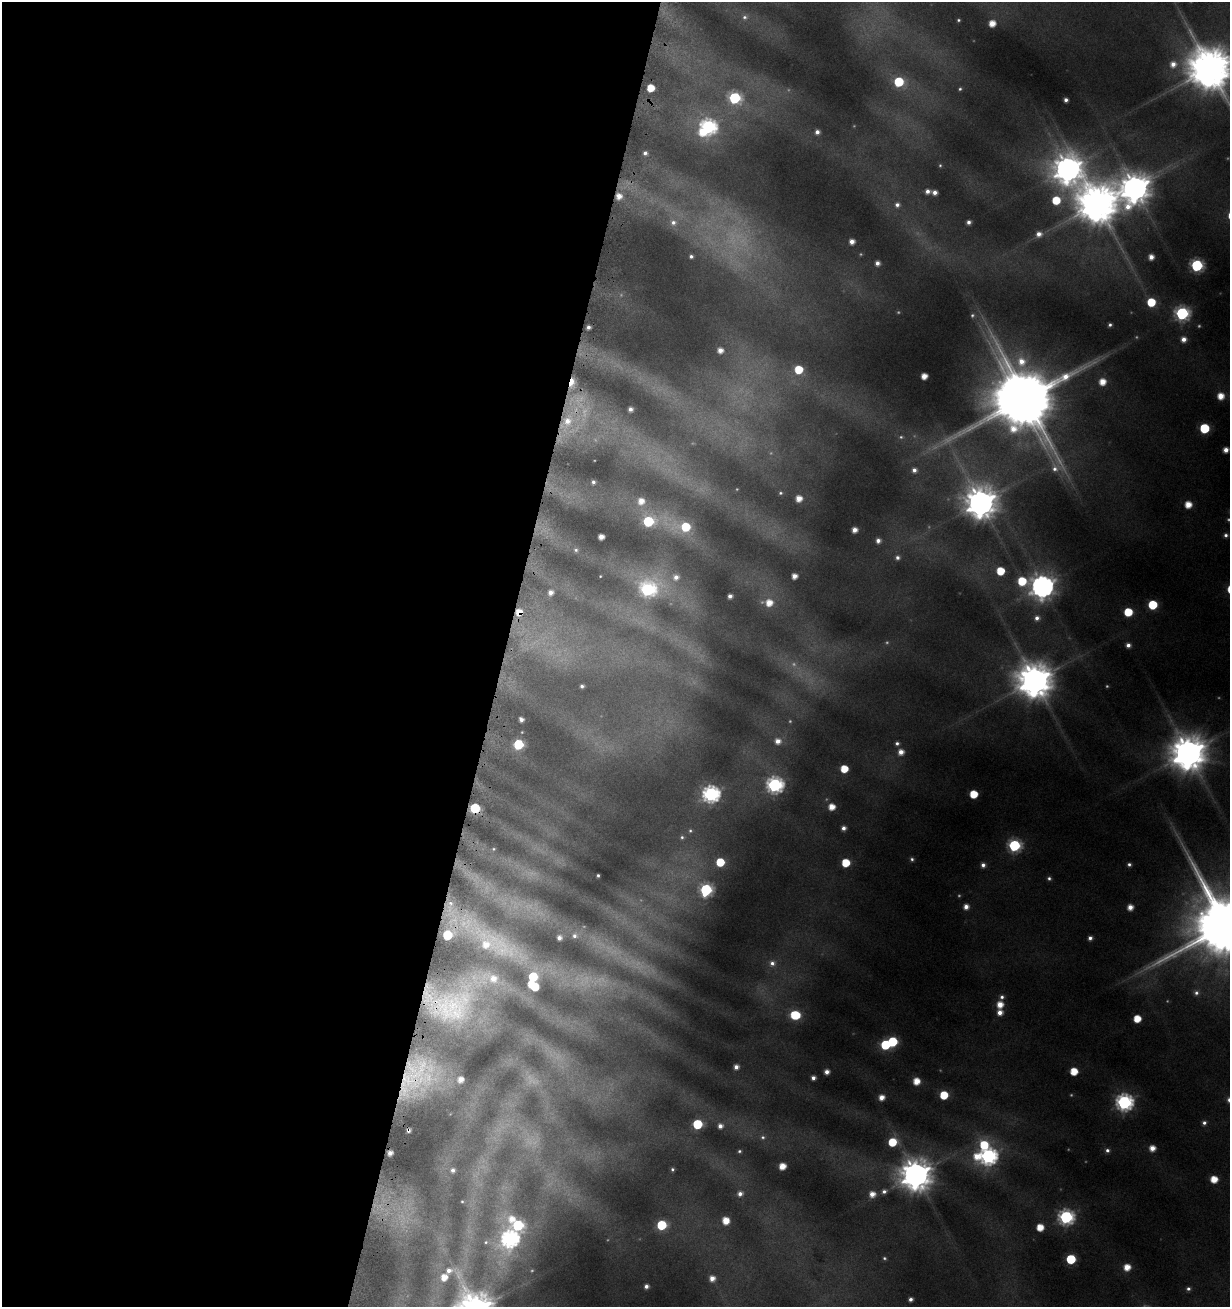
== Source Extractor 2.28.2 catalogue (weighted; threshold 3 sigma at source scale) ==
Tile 5 of 4 x 4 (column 1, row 2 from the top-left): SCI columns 230-1457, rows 2635-3939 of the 5462 x 5246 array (HDU 1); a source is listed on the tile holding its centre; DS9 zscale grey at full resolution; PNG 1232 x 1309 px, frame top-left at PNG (2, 2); no overlay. Shown black and unused: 41% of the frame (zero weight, under 4 of 8 exposures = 2% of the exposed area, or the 3 px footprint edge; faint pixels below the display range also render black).
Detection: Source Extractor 2.28.2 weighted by HDU 2 'WHT'; one run over the whole footprint, this tile lists its part. Background 0.0173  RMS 0.0094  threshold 0.0386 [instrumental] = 3 sigma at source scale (4.09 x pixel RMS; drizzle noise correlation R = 1.36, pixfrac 0.8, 0.0396/0.0396 arcsec/px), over >= 5 px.
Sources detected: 214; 38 too faint to see at this stretch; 3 inside a brighter object's white glare — not listed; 5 inside a brighter listed object's ellipse — not listed separately; the other 168 listed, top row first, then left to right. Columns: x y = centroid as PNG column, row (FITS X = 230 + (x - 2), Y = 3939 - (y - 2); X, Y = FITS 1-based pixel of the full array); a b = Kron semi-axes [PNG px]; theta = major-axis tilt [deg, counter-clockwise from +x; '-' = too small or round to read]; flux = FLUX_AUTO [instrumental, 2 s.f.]
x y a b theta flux
745 17 7 7 - 3.1
958 20 3 3 - 1.3
992 23 5 5 - 14
1173 64 9 9 - 11
1210 69 14 12 -40 4900
899 82 6 6 - 61
651 88 5 5 - 22
960 89 4 3 - 1.6
735 98 8 7 - 120
1066 100 4 4 - 3.8
708 127 8 7 - 290
702 132 7 6 - 17
817 132 5 5 - 5
645 153 5 4 - 3.6
1068 169 12 11 - 1500
1135 188 11 11 - 1900
927 191 6 5 - 5.4
935 192 5 4 - 5.9
619 196 8 7 - 12
1056 200 7 6 - 31
1097 204 13 12 - 4200
897 205 7 7 - 4.6
673 222 10 10 - 8.6
969 222 4 4 - 4.3
1039 234 7 6 - 6.7
852 242 5 5 - 8
691 256 5 4 - 2.8
1151 257 5 5 - 8.5
877 263 5 4 - 5.4
1197 265 6 6 - 150
1151 302 6 6 - 35
1182 313 7 7 - 200
972 315 6 6 - 2.2
1110 325 4 3 - 2.4
588 327 4 4 - 4.4
1184 339 6 5 - 7.5
720 350 6 5 - 8.3
799 369 6 6 - 34
924 376 5 5 - 11
571 382 10 5 75 27
1102 382 6 6 - 15
1221 396 6 6 - 15
1026 399 22 18 -27 8900
630 409 4 4 - 4.7
567 421 12 11 - 20
1204 428 6 6 - 64
1226 450 5 5 - 7.9
914 470 6 5 - 5.1
593 482 4 3 - 2.8
780 493 5 4 - 1.7
799 498 5 5 - 12
641 501 7 7 - 12
980 503 10 10 - 2100
1188 504 5 5 - 16
648 521 7 6 - 89
685 527 12 7 -5 44
855 530 5 5 - 8.3
1226 535 6 5 - 3.5
601 537 5 4 - 9.7
878 541 6 5 - 5.2
576 550 6 5 - 2.2
897 558 6 5 - 3.7
1000 571 6 6 - 33
600 576 3 2 - 0.72
794 576 5 5 - 8.8
676 577 8 7 - 7
1022 581 8 7 - 41
1042 586 9 9 - 1100
648 589 11 9 21 200
550 592 5 5 - 6.6
730 596 4 4 - 4.9
769 603 11 8 -4 17
1153 605 6 6 - 52
519 612 6 6 - 16
1128 612 6 6 - 36
1037 618 7 7 - 5.9
1128 645 5 5 - 5.1
1034 681 11 11 - 3000
582 686 4 4 - 2.9
521 719 4 4 - 5
778 741 8 8 - 9.4
897 743 5 5 - 2.8
518 744 6 6 - 79
901 752 6 5 - 8.9
1188 753 11 11 - 2900
844 769 6 5 - 26
775 785 8 7 - 310
711 794 7 7 - 350
973 794 6 5 - 30
832 807 6 5 - 14
475 808 6 6 - 74
843 828 5 4 - 5.2
690 831 5 4 - 1.4
682 837 5 4 - 1.8
1014 845 7 7 - 150
493 849 4 4 - 1.1
912 859 5 4 - 2.3
720 862 6 6 - 38
846 863 6 6 - 34
1129 864 4 4 - 2.7
983 865 5 5 - 4.9
598 875 3 3 - 1.8
1049 878 5 5 - 2.6
706 890 7 7 - 140
966 907 5 5 - 7.6
1130 907 5 5 - 9.7
1225 926 23 19 -24 13000
574 936 7 6 - 3.5
559 938 4 4 - 5
1090 938 4 4 - 4.1
491 940 99 27 -33 150
772 963 8 8 - 5.7
1196 993 7 7 - 4.1
1002 997 6 6 - 3.5
453 1005 52 37 28 100
1000 1005 6 6 - 14
1000 1012 6 5 - 8.6
795 1015 7 6 - 53
1137 1019 5 5 - 23
892 1042 6 6 - 64
736 1067 5 4 - 6.4
1074 1071 6 5 - 24
827 1072 4 4 - 6.4
813 1078 4 4 - 4.9
460 1079 5 5 - 9.4
409 1080 28 17 -18 51
916 1081 5 5 - 17
944 1095 6 6 - 35
881 1097 5 5 - 9.9
1229 1100 6 6 - 5
1124 1102 7 7 - 360
1204 1123 5 5 - 3.4
697 1124 6 6 - 68
720 1126 5 5 - 6
408 1130 4 4 - 3.5
763 1137 7 6 - 2.5
892 1142 6 6 - 35
984 1145 10 9 - 40
1152 1148 5 5 - 11
1107 1150 6 5 - 3.5
739 1151 3 3 - 1.5
390 1153 4 4 - 6.8
977 1156 12 8 89 21
988 1156 8 7 - 400
782 1166 6 5 - 16
672 1169 4 3 - 1.8
453 1170 5 5 - 3.9
916 1175 10 10 - 2200
1214 1179 5 5 - 19
884 1191 7 6 - 4
740 1194 6 5 - 5.6
872 1194 6 6 - 10
462 1201 4 3 - 1
1066 1217 7 7 - 260
511 1219 14 10 -11 20
726 1221 6 5 - 19
518 1225 7 6 - 110
662 1225 6 6 - 70
1040 1227 5 5 - 20
510 1239 10 9 - 360
486 1242 7 5 16 2.3
884 1258 5 4 - 1.8
1071 1259 6 6 - 61
1127 1267 6 5 - 15
712 1278 5 5 - 8.3
646 1286 4 4 - 4.4
1188 1289 4 4 - 2.4
911 1299 4 4 - 4.1
Overlapping masked pixels (flux is a lower limit): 9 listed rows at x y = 619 196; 571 382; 567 421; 519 612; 475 808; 491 940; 453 1005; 409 1080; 408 1130
Isophote crosses this tile's border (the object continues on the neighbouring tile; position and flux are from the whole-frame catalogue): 3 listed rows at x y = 1210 69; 1225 926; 1229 1100